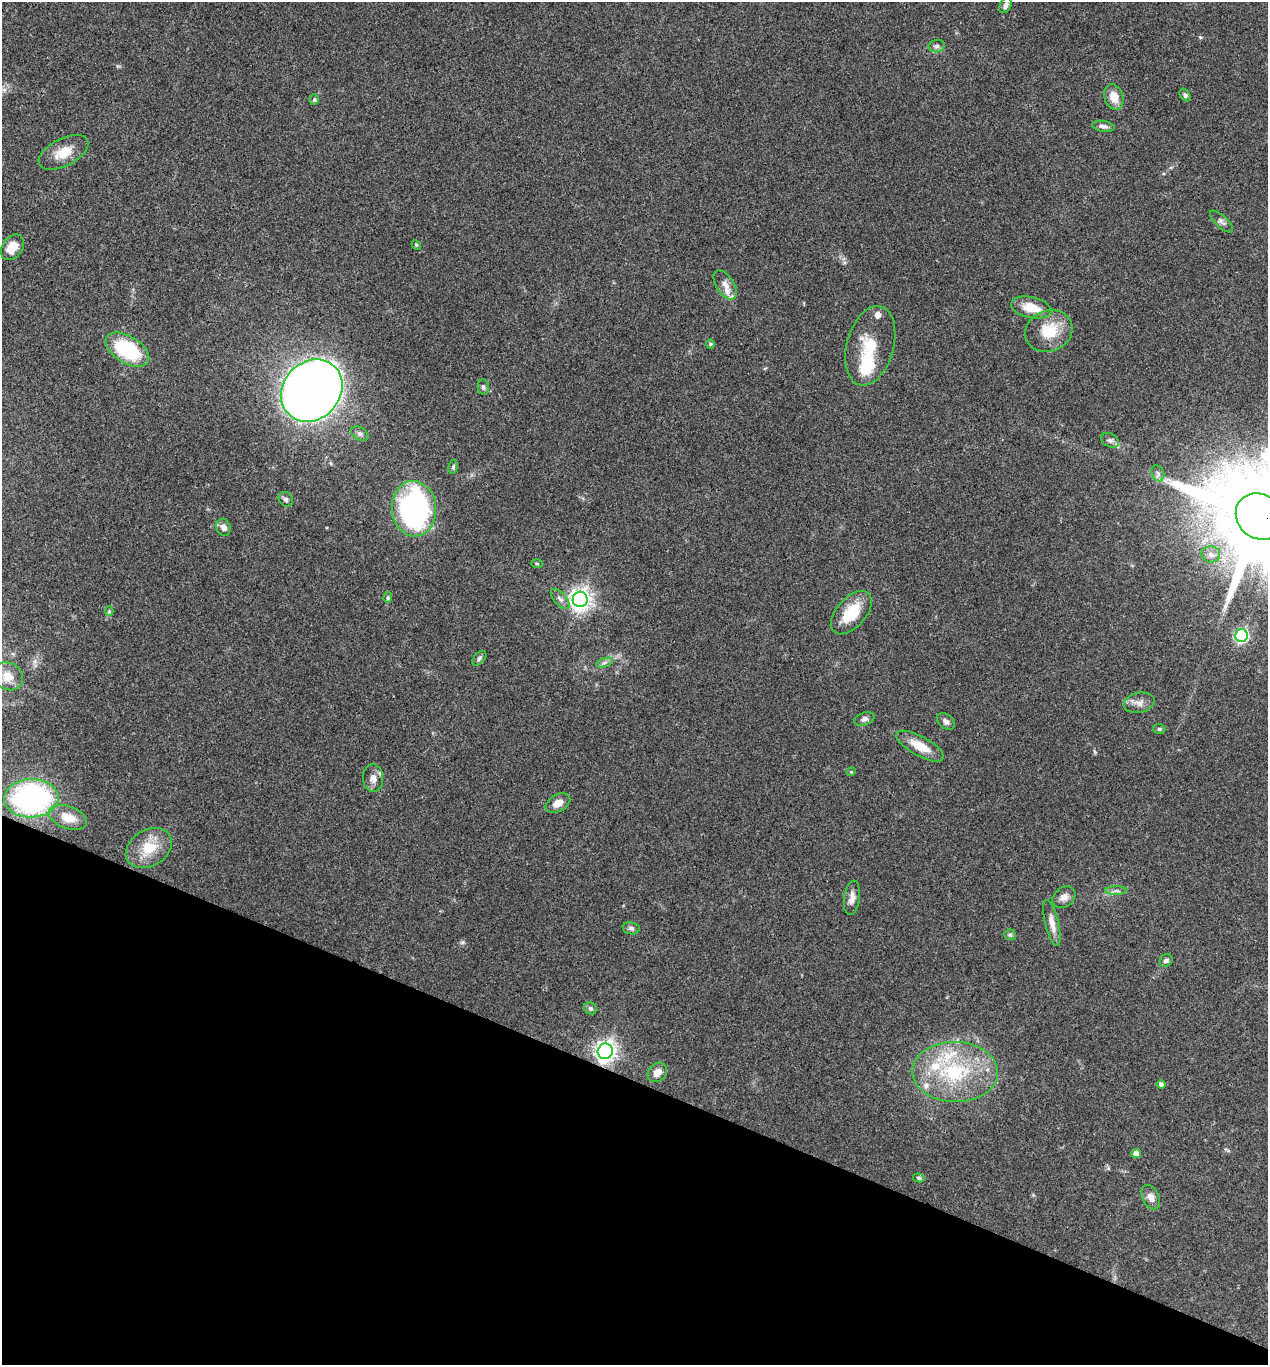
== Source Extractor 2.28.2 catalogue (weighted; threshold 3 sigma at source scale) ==
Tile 15 of 4 x 4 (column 3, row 4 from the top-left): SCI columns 2671-3936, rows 6-1368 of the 5470 x 5459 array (HDU 1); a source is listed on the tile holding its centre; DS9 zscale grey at full resolution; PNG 1270 x 1367 px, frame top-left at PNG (2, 2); each listed source drawn as its Kron ellipse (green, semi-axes under 4 px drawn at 4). Shown black and unused: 21% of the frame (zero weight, under 3 of 4 exposures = <1% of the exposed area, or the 3 px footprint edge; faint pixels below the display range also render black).
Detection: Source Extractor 2.28.2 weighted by HDU 2 'WHT'; one run over the whole footprint, this tile lists its part. Background 0.0608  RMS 0.0055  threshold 0.0247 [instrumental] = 3 sigma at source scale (4.5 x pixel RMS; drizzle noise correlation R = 1.50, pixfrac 1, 0.05/0.05 arcsec/px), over >= 5 px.
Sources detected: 70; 1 inside a brighter object's white glare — neither listed nor drawn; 6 inside a brighter listed object's ellipse — not listed separately; the other 63 listed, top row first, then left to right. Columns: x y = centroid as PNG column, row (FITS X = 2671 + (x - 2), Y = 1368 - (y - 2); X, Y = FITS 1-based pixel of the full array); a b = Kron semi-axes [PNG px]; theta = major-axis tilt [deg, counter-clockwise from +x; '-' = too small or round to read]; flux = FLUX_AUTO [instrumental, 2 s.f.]
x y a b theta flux
1006 5 8 5 62 2.2
937 46 8 6 14 1.6
1185 95 7 5 -54 1.2
1114 97 13 9 -72 7.5
314 100 5 5 - 0.8
1103 126 11 5 -10 2.1
64 152 27 14 27 10
1221 221 14 6 -43 1.8
416 245 5 4 - 0.63
12 247 14 10 54 8.1
725 285 16 9 -57 4.8
1031 307 20 10 -12 10
1049 331 24 20 21 17
710 344 4 4 - 0.64
870 346 41 23 75 22
127 350 24 13 -31 45
483 387 8 5 -81 1.3
312 391 33 28 47 730
360 434 9 6 -31 1.9
1110 440 9 6 -27 2
453 467 7 4 80 0.99
1158 473 8 6 -68 1.7
286 499 8 6 -55 1.4
414 509 28 22 -87 130
1260 517 25 22 -40 15000
223 527 9 7 -65 3
1211 554 9 8 - 3.3
537 564 5 3 - 0.63
388 598 5 4 - 0.75
560 599 12 6 -48 2.5
580 599 8 7 - 350
109 611 4 4 - 0.61
851 613 26 14 48 17
1242 636 6 6 - 97
479 658 8 5 46 1.2
604 663 9 4 19 1.3
8 676 16 13 -30 7.7
1139 703 16 10 13 3.9
864 719 10 6 20 2
946 722 10 7 -43 2.4
1159 729 6 5 - 0.85
920 746 26 9 -29 11
851 772 4 3 - 0.49
373 778 14 10 -85 3.7
31 798 27 19 2 120
558 803 13 8 28 5.1
68 817 20 11 -20 7.3
149 848 25 18 31 15
1116 891 10 4 0 1.7
1064 897 13 9 39 3.4
852 898 17 8 82 3.9
1052 923 24 7 -76 5.3
631 928 8 6 -9 1.4
1010 935 6 5 - 0.91
1166 960 7 5 37 1.7
590 1008 6 5 - 1.2
605 1051 8 7 - 330
657 1072 11 8 43 4.5
955 1072 43 30 -1 49
1161 1084 4 4 - 2.3
1136 1153 5 4 - 3.9
919 1178 6 4 -10 1.1
1151 1197 13 8 -63 3.4
Overlapping masked pixels (flux is a lower limit): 2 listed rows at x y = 1260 517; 605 1051
Isophote crosses this tile's border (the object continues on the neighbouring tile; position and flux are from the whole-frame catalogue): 1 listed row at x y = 1260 517